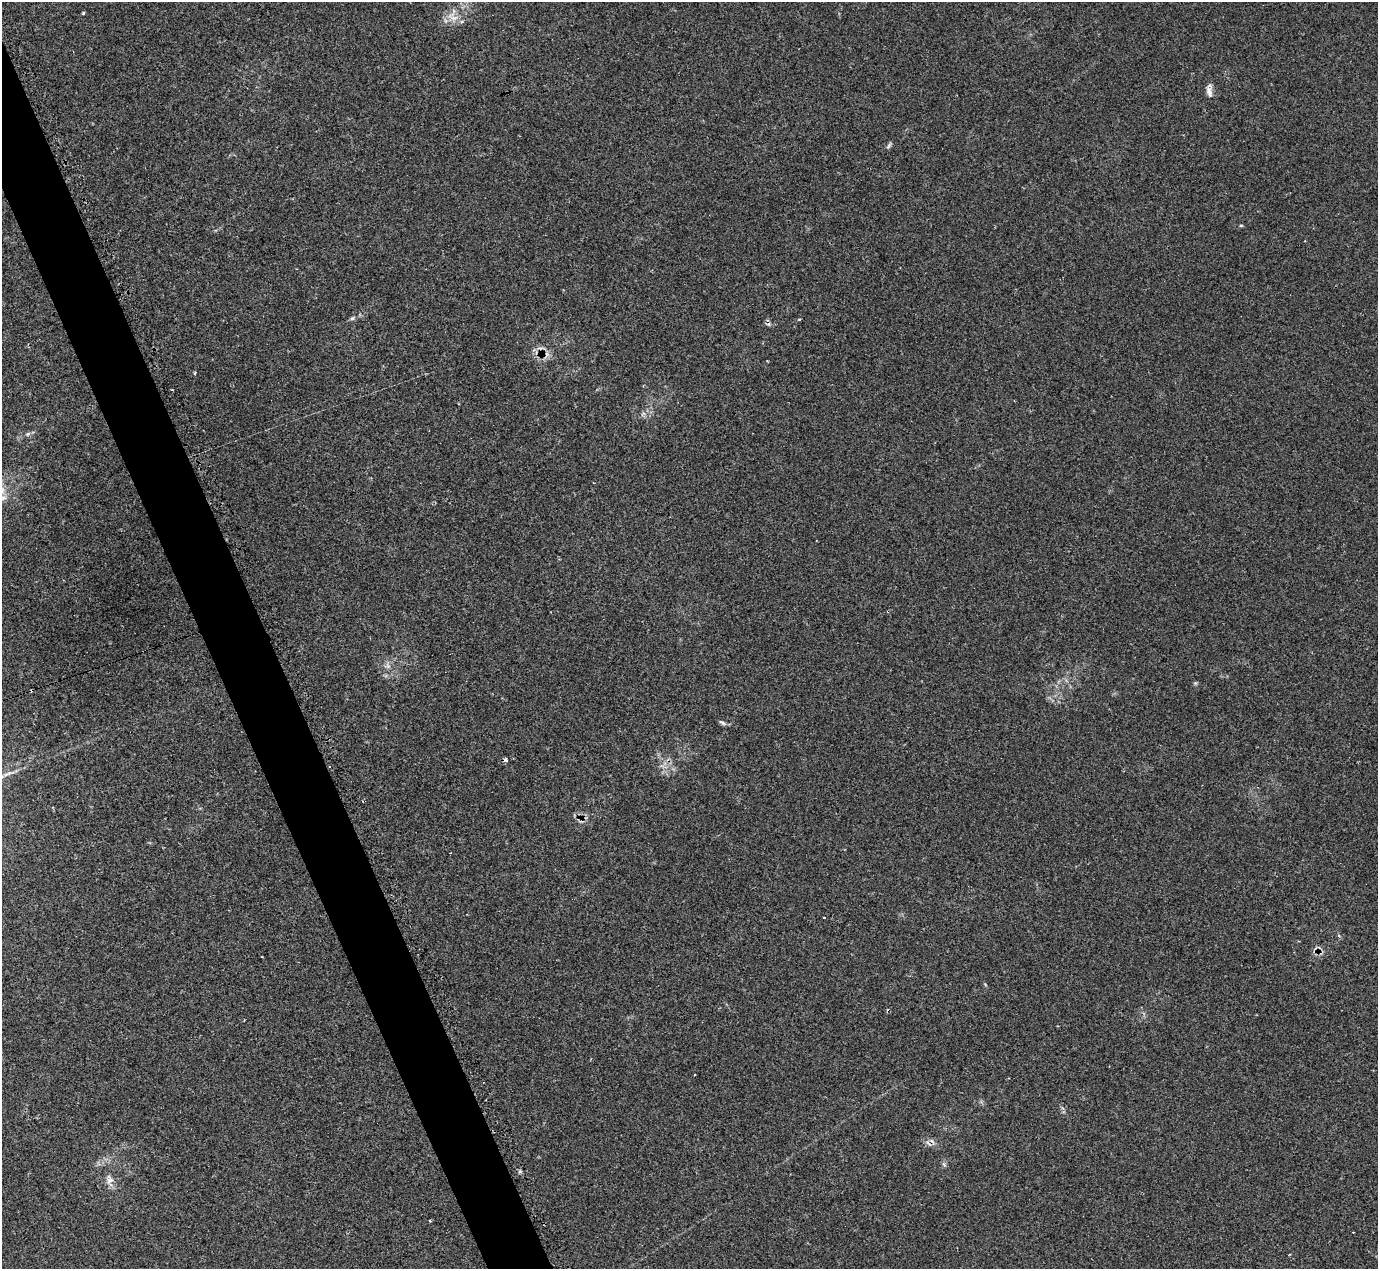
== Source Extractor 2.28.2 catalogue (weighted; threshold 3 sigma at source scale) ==
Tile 11 of 4 x 4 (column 3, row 3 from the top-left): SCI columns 2756-4131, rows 1542-2808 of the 5525 x 5503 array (HDU 1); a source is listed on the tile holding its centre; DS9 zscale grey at full resolution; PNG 1380 x 1271 px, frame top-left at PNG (2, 2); no overlay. Shown black and unused: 4% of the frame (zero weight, under 2 of 3 exposures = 1% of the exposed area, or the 3 px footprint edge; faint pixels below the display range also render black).
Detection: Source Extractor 2.28.2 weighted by HDU 2 'WHT'; one run over the whole footprint, this tile lists its part. Background 0.134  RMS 0.007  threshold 0.0314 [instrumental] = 3 sigma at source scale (4.5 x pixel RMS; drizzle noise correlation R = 1.50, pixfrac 1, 0.05/0.05 arcsec/px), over >= 5 px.
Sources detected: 22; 6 cosmic-ray / hot-pixel residue — not listed; the other 16 listed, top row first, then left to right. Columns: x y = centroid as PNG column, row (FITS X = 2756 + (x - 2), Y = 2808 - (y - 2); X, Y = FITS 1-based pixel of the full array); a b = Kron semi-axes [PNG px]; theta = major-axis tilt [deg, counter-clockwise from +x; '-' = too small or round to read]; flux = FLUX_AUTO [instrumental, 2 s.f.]
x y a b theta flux
83 13 5 4 - 0.69
454 18 12 7 5 4.8
1209 92 16 7 -70 3.7
889 146 9 4 55 1.4
1241 225 5 3 - 0.66
352 318 7 5 21 1.3
799 319 5 3 - 0.61
547 354 7 4 -73 1.9
195 373 5 3 - 0.58
1195 683 5 5 - 0.87
722 722 10 5 -36 1.6
505 760 5 4 - 2.3
329 767 3 3 - 8.8
695 1075 2 2 - 0.63
110 1180 13 10 -84 4.6
430 1220 3 2 - 0.86
Overlapping masked pixels (flux is a lower limit): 2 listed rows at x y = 505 760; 329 767